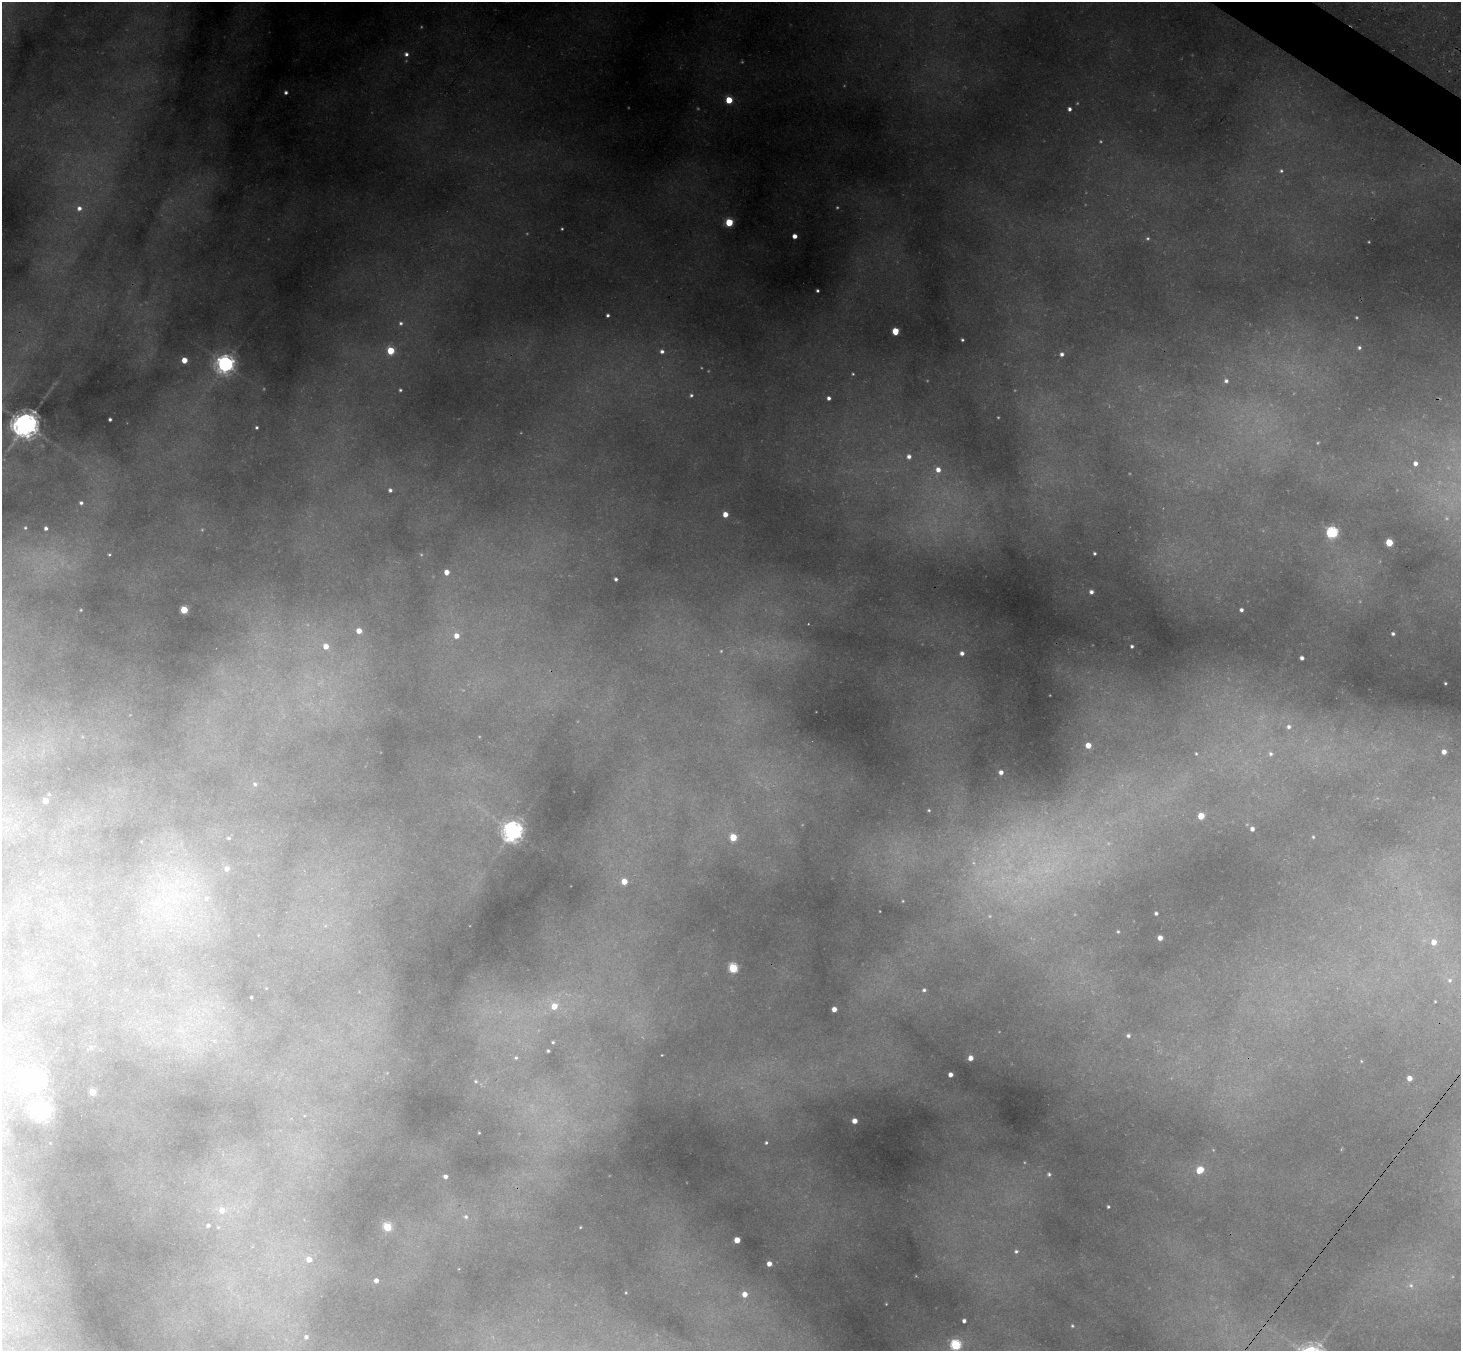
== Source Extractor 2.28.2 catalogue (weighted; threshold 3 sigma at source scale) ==
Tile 10 of 4 x 4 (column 2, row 3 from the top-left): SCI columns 1526-2984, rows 1698-3046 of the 5988 x 6014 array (HDU 1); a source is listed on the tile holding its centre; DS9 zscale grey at full resolution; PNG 1463 x 1353 px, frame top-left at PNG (2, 2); no overlay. Shown black and unused: <1% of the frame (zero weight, under 3 of 4 exposures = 7% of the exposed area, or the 3 px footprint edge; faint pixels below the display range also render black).
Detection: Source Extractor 2.28.2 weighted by HDU 2 'WHT'; one run over the whole footprint, this tile lists its part. Background 0.484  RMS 0.02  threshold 0.0916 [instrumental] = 3 sigma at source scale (4.5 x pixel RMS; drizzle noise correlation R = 1.50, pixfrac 1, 0.05/0.05 arcsec/px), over >= 5 px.
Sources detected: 151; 24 too faint to see at this stretch — not listed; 2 inside a brighter listed object's ellipse — not listed separately; the other 125 listed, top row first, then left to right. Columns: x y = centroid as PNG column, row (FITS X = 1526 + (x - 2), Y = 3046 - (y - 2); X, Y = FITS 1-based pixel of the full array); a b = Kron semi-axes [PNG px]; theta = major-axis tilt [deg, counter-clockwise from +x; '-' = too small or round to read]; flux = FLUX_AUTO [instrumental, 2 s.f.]
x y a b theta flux
406 54 6 6 - 9.2
286 92 3 3 - 5.1
729 100 5 5 - 69
1069 109 4 4 - 7.3
1281 171 5 5 - 3.5
79 208 7 7 - 14
729 222 5 5 - 97
562 229 3 3 - 2.5
795 236 4 4 - 16
817 291 3 3 - 3.4
608 315 4 3 - 5.1
401 323 5 5 - 5.4
895 331 5 5 - 45
962 340 3 3 - 2.9
1359 348 5 4 - 4.6
391 351 5 5 - 81
662 351 5 5 - 7.4
1062 354 6 6 - 9.2
184 360 4 4 - 33
225 364 7 7 - 1200
853 374 4 4 - 2.3
1226 381 5 5 - 6
400 390 4 4 - 3.9
691 395 3 3 - 3.6
829 398 4 4 - 7.4
110 419 3 3 - 4.5
26 424 9 8 - 2800
257 427 3 3 - 3.3
909 456 6 6 - 11
1415 463 6 6 - 10
938 470 7 6 - 18
390 490 4 4 - 5.2
81 503 5 4 - 5.5
725 514 4 4 - 23
25 528 4 3 - 2.5
46 528 4 4 - 6.3
1332 532 6 6 - 310
1389 542 5 5 - 71
1094 553 3 3 - 3.5
109 555 3 3 - 2.2
447 572 4 4 - 21
616 579 4 3 - 4.7
1091 592 4 4 - 8.5
81 610 3 2 - 1.6
184 610 5 4 - 87
1241 610 4 3 - 5.8
359 631 5 4 - 26
1393 634 4 3 - 4.8
456 636 5 5 - 17
326 646 7 6 - 25
1132 646 3 3 - 3.9
721 651 5 5 - 3.4
962 653 4 4 - 9.1
1302 658 4 4 - 6.3
1445 683 3 3 - 2.3
1289 727 7 6 - 8.5
1088 745 5 5 - 27
1444 752 4 4 - 13
1196 753 3 3 - 2
1271 754 6 5 - 6
1001 772 4 4 - 11
255 784 6 6 - 5.8
45 800 4 4 - 31
929 810 4 3 - 2.4
1201 816 5 5 - 49
1252 829 4 4 - 9.2
513 831 7 7 - 1600
733 837 5 5 - 61
1313 837 5 4 - 2.6
229 838 7 5 -1 4.2
624 881 5 5 - 30
186 883 56 29 15 280
1156 913 3 3 - 4.7
1118 932 5 4 - 2.9
1160 938 4 4 - 16
1434 942 6 6 - 18
733 968 5 5 - 170
1450 980 7 7 - 6.3
924 990 6 5 - 5.3
251 997 3 3 - 2.7
1435 1002 3 2 - 1.5
554 1006 7 7 - 37
834 1009 4 4 - 18
203 1014 7 4 -71 7.4
181 1029 23 17 -45 82
1128 1036 5 4 - 5.3
214 1041 8 6 -43 8.5
553 1042 3 3 - 3
91 1047 6 5 - 3.7
548 1051 3 3 - 2.8
516 1058 6 5 - 4.1
971 1058 4 4 - 18
1361 1061 4 4 - 2.2
950 1075 4 4 - 12
1409 1078 4 4 - 17
35 1079 7 7 - 1200
476 1081 6 4 -22 3.5
93 1092 5 4 - 60
42 1111 7 7 - 650
855 1121 4 4 - 18
479 1133 3 2 - 1.5
50 1143 3 3 - 1.2
766 1143 4 3 - 3.1
1200 1170 6 5 - 54
1049 1174 5 4 - 3.5
445 1177 4 4 - 8.3
1108 1207 3 3 - 2.9
222 1210 9 8 - 24
466 1217 6 6 - 5.7
208 1225 7 6 - 6.4
218 1227 6 6 - 4
387 1227 5 5 - 110
580 1227 3 2 - 1.5
737 1240 4 4 - 41
1016 1251 6 5 - 5.2
309 1259 5 5 - 20
769 1264 4 4 - 18
376 1280 5 5 - 12
1411 1285 9 7 -35 11
626 1293 2 2 - 1.5
745 1294 5 5 - 23
964 1321 4 4 - 6.8
1072 1326 4 4 - 2.8
306 1337 7 7 - 9.1
956 1345 5 5 - 240
Isophote crosses this tile's border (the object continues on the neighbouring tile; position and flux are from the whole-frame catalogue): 1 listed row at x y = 956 1345